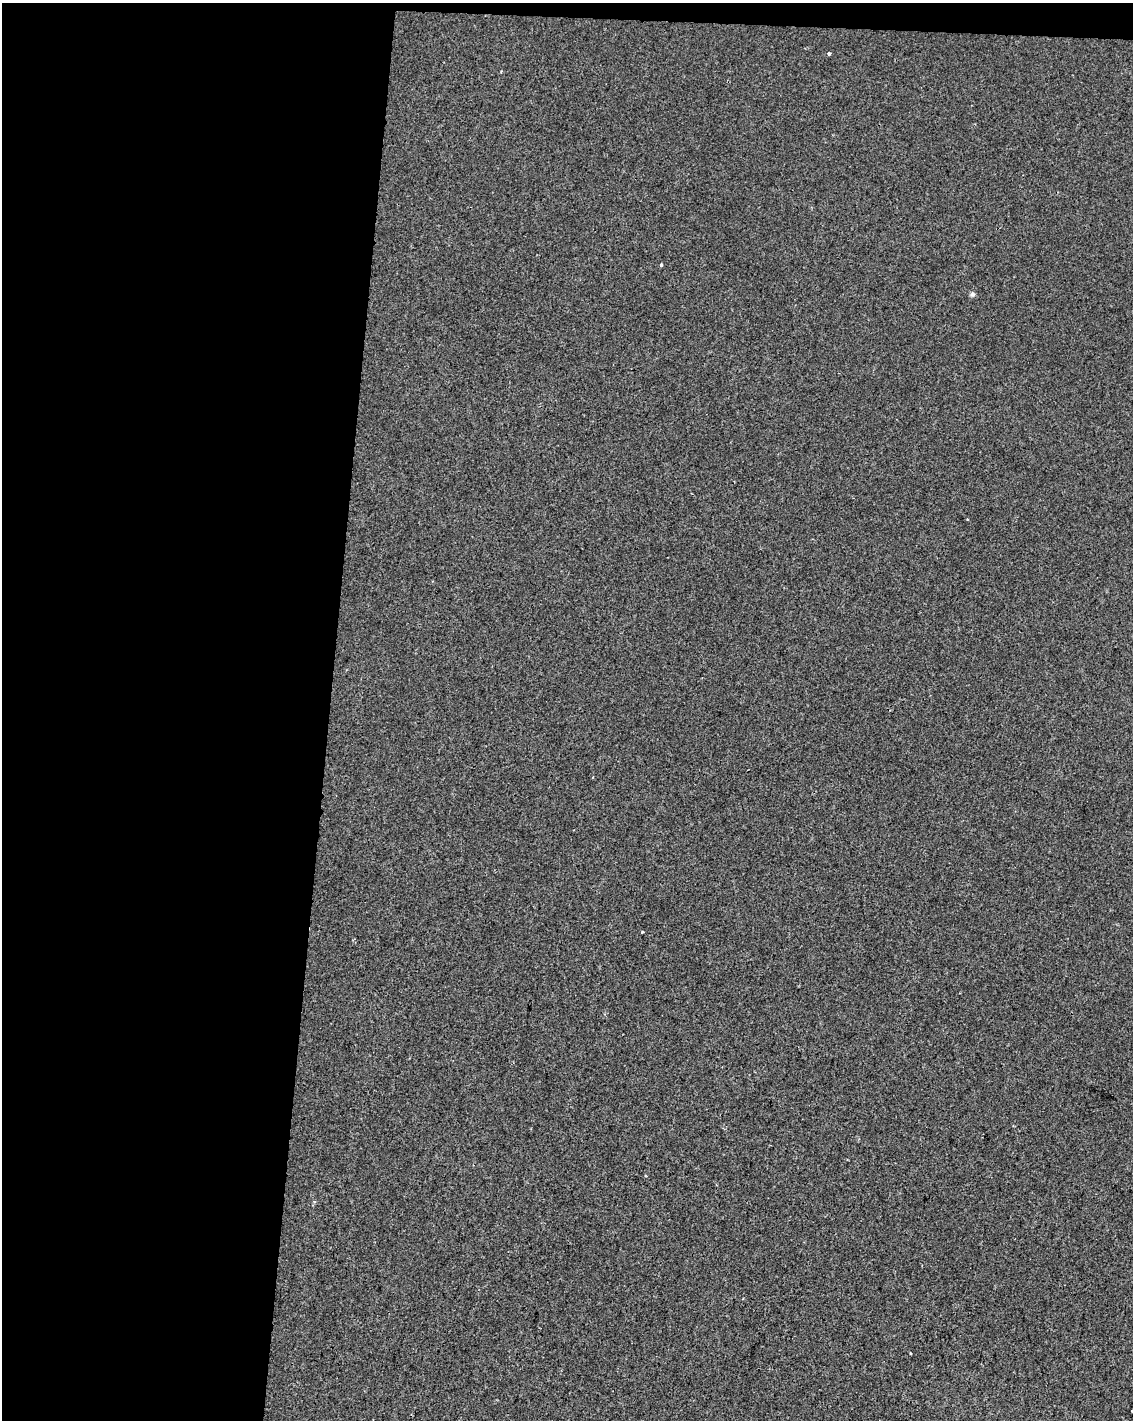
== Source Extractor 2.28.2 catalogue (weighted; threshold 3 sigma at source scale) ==
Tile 1 of 4 x 3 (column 1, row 1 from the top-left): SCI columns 7-1137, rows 3120-4537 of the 4529 x 4764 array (HDU 1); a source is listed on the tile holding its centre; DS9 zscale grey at full resolution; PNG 1135 x 1422 px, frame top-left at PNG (2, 3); no overlay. Shown black and unused: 30% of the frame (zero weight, under 2 of 3 exposures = <1% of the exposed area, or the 3 px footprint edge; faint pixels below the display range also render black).
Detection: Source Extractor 2.28.2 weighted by HDU 2 'WHT'; one run over the whole footprint, this tile lists its part. Background -3.05e-04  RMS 0.0042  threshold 0.0191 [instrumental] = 3 sigma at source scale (4.5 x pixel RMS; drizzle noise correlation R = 1.50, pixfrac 1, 0.0396/0.0396 arcsec/px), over >= 5 px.
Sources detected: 7; all 7 listed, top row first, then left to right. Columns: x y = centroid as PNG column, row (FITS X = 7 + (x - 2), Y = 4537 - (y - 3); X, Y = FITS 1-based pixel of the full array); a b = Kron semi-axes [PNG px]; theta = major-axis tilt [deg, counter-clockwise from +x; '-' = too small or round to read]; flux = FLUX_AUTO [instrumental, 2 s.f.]
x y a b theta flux
829 53 3 3 - 2.4
661 265 3 3 - 1.3
972 294 7 5 -14 0.92
967 519 3 2 - 0.68
642 932 3 3 - 0.54
911 1353 2 2 - 0.41
1132 1411 3 2 - 0.62
Isophote crosses this tile's border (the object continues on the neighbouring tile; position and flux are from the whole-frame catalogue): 1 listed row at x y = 1132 1411